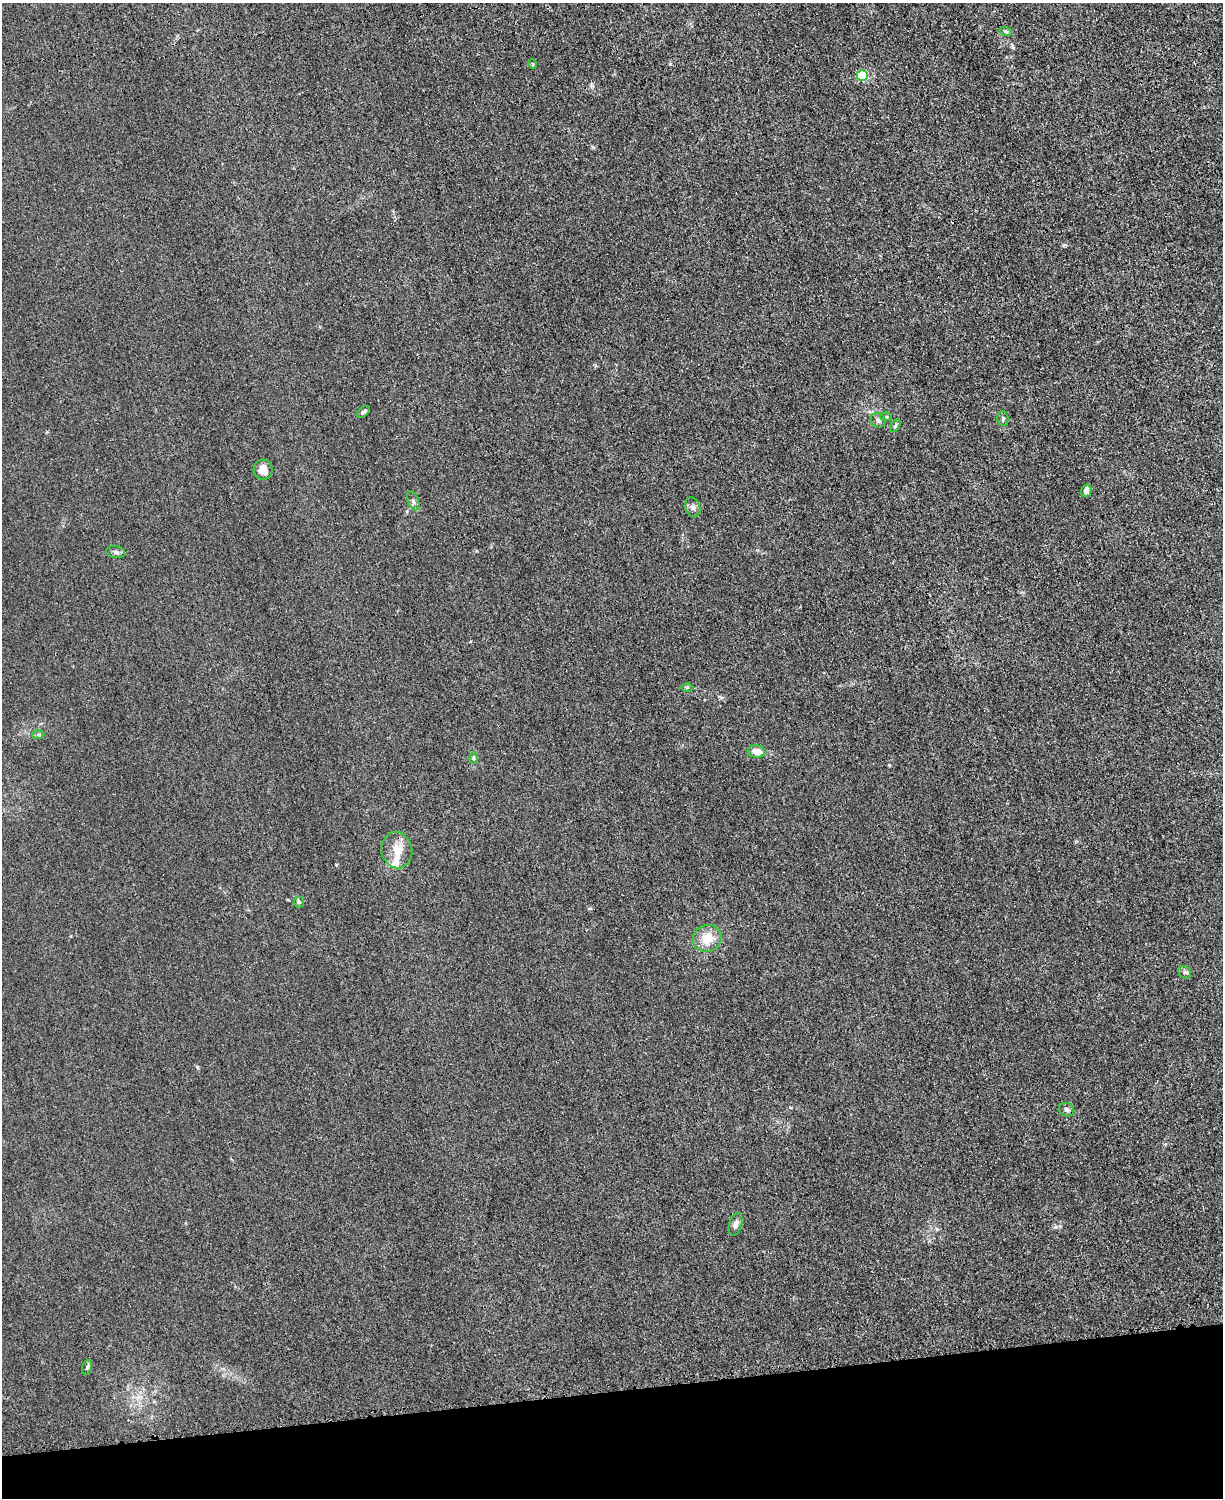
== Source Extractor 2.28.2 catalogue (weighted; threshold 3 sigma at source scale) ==
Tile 10 of 4 x 3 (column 2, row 3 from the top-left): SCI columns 1235-2455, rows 264-1759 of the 4923 x 4898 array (HDU 1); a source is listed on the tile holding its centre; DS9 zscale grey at full resolution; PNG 1225 x 1500 px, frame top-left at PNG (2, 3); each listed source drawn as its Kron ellipse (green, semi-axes under 4 px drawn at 4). Shown black and unused: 7% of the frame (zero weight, under 3 of 4 exposures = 2% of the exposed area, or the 3 px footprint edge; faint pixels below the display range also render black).
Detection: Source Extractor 2.28.2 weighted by HDU 2 'WHT'; one run over the whole footprint, this tile lists its part. Background 0.0151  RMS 0.0046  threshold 0.0205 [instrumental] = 3 sigma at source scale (4.5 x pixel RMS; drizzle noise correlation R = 1.50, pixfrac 1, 0.05/0.05 arcsec/px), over >= 5 px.
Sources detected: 25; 1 inside a brighter listed object's ellipse — not listed separately; the other 24 listed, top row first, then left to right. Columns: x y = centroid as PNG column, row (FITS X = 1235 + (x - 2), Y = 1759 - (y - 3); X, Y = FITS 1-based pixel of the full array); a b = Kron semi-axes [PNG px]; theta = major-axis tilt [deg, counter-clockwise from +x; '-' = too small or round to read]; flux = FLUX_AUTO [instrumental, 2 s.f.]
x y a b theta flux
1006 32 6 4 -20 0.6
532 64 5 3 - 0.38
862 76 5 5 - 37
363 412 7 4 36 1.1
886 417 6 4 1 0.62
1003 418 7 5 -89 1.1
878 420 8 6 -31 1.4
895 426 7 4 60 0.66
263 470 10 9 - 4.5
1086 491 6 5 - 2.6
413 501 10 5 -70 1.1
693 507 10 7 -70 1.6
116 552 9 6 -10 1.2
687 687 6 4 -1 0.57
38 735 6 4 -1 0.72
756 752 9 6 -7 4.5
473 758 6 4 89 0.65
397 850 18 15 -78 7
299 902 5 5 - 0.76
707 938 14 13 - 8.2
1185 972 7 5 -45 0.96
1066 1110 8 6 -25 1.2
736 1224 11 6 74 2.6
87 1367 7 4 69 0.87